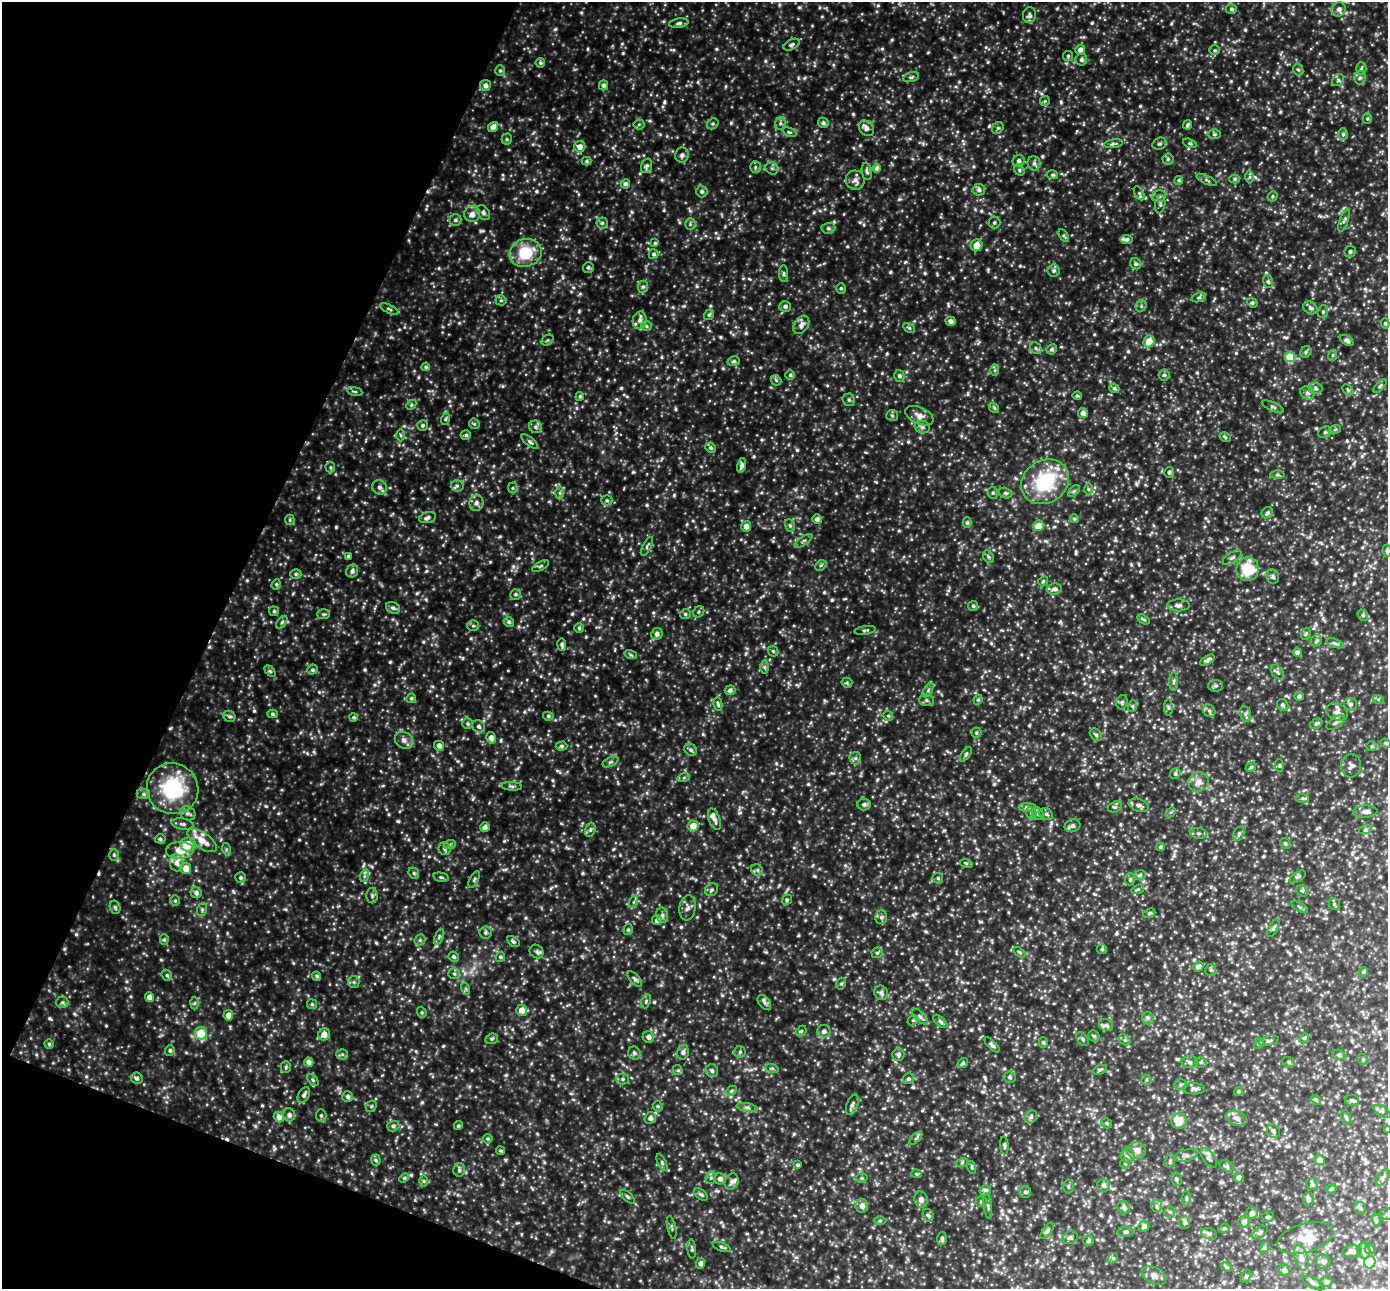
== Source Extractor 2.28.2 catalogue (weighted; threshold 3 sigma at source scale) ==
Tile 9 of 4 x 4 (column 1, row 3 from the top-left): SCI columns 28-1413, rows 1481-2767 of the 5599 x 5666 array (HDU 1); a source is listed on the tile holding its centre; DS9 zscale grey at full resolution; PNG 1390 x 1291 px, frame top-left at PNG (2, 2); each listed source drawn as its Kron ellipse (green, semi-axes under 4 px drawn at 4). Shown black and unused: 19% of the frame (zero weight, under 2 of 3 exposures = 3% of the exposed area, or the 3 px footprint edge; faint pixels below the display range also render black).
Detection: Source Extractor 2.28.2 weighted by HDU 2 'WHT'; one run over the whole footprint, this tile lists its part. Background 0.407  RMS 0.059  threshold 0.266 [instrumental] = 3 sigma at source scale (4.5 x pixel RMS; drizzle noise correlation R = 1.50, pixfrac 1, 0.05/0.05 arcsec/px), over >= 5 px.
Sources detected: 902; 1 inside a brighter object's white glare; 2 cosmic-ray / hot-pixel residue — neither listed nor drawn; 20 inside a brighter listed object's ellipse — not listed separately; of the other 879, all 500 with FLUX_AUTO >= 7.56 (the completeness limit of this list) listed and drawn (379 fainter detections not listed), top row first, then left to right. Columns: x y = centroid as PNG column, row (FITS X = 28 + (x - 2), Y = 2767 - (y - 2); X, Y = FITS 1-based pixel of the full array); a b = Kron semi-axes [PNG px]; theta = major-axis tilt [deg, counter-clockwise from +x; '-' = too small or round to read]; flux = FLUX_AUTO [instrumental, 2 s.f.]
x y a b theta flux
1231 9 5 4 - 9.2
1339 9 7 7 - 21
1029 15 8 6 79 13
679 23 10 4 9 14
792 45 8 5 26 11
1080 50 5 5 - 27
1214 50 5 5 - 7.7
1068 56 5 5 - 8.1
1081 60 6 6 - 14
540 63 5 4 - 8.8
1361 69 6 5 - 9.9
1298 70 6 5 - 9.7
500 71 5 4 - 8.4
911 77 8 4 15 9.7
1360 78 6 5 - 14
1338 80 6 5 - 10
485 85 5 5 - 19
603 85 5 4 - 15
1045 101 5 5 - 8.1
1367 118 5 4 - 8.8
780 123 6 5 - 12
823 123 5 5 - 13
639 124 5 5 - 7.7
713 124 6 5 - 9.2
1187 125 4 4 - 10
493 127 5 5 - 44
866 128 8 6 -49 24
998 128 6 5 - 9.6
789 132 7 4 -25 7.6
1214 134 6 5 - 9.3
1343 134 6 5 - 9.4
507 139 5 5 - 8.2
1190 143 7 4 -19 8.2
1113 144 9 4 9 11
1159 144 7 5 30 10
580 147 5 5 - 31
682 155 7 6 - 19
1168 159 5 5 - 11
587 161 5 4 - 8.4
1019 161 6 5 - 15
1034 163 7 6 - 18
646 166 7 5 72 13
755 167 6 5 - 11
772 168 7 6 - 13
877 168 4 4 - 25
1019 170 6 5 - 8.8
867 171 9 5 -80 13
1053 175 5 4 - 8.6
1250 177 6 4 89 8.9
1235 179 5 4 - 9.3
855 180 10 9 - 27
1179 180 4 4 - 8.5
1207 180 11 4 -26 12
625 184 5 4 - 13
979 190 6 6 - 18
702 191 6 5 - 14
1139 193 8 4 -60 9.6
1159 196 7 5 14 13
1272 196 5 4 - 7.6
1160 204 9 5 82 12
483 213 8 6 -53 14
472 214 8 8 - 27
455 220 6 5 - 12
1344 220 12 4 71 14
994 222 6 6 - 11
602 223 5 5 - 11
690 224 5 5 - 9
828 228 7 5 2 11
1064 236 7 4 -56 8.3
1126 239 6 4 -5 13
655 243 4 4 - 8.1
976 245 6 6 - 52
1350 251 6 5 - 14
525 253 16 14 18 190
654 254 5 5 - 11
1136 264 6 5 - 12
588 267 5 5 - 8.3
1054 271 6 6 - 15
784 274 8 4 89 9.1
1268 282 6 5 - 9.7
643 287 6 5 - 10
841 288 5 4 - 9.6
1198 297 7 4 19 10
501 300 5 5 - 8
1252 303 5 4 - 8.8
1141 306 6 5 - 9.3
785 307 6 5 - 13
1310 308 7 6 - 16
389 309 10 3 -25 9.6
1323 312 6 5 - 9.8
709 315 5 4 - 9
640 320 9 7 79 22
951 321 5 4 - 21
1385 323 5 4 - 7.6
801 325 10 6 56 24
646 326 5 4 - 8.1
909 328 6 4 -30 8.2
548 340 6 5 - 8.8
1347 340 7 4 -33 18
1149 341 6 5 - 81
1036 348 6 5 - 11
1052 349 5 5 - 13
1306 352 6 5 - 9.8
1333 355 5 3 - 7.6
1290 357 5 5 - 180
734 361 6 5 - 9.2
426 367 4 4 - 8.6
995 370 6 4 90 8
790 375 5 4 - 8.2
1164 375 5 5 - 9.5
899 376 6 5 - 13
776 380 6 4 -44 8
1380 386 8 3 45 8.9
1114 388 5 4 - 12
1316 388 7 5 -2 12
1348 390 6 4 -46 8.1
355 391 7 3 -9 7.6
1307 393 7 6 - 16
580 396 4 4 - 9.4
1077 396 4 4 - 7.6
849 400 6 6 - 11
411 405 6 4 46 8.2
1273 407 12 4 -25 13
994 408 5 4 - 8.1
1083 413 5 5 - 25
892 415 6 5 - 10
919 416 15 8 -24 38
445 419 6 4 76 7.9
474 424 6 4 -44 7.9
422 426 5 5 - 9.9
535 427 6 6 - 13
922 427 8 6 -15 17
1335 429 6 4 20 8.6
1325 432 7 5 29 14
400 435 6 4 -89 8
466 435 5 4 - 9.7
1225 437 6 4 -32 8.3
530 442 10 4 -40 11
711 448 5 5 - 12
742 465 7 4 76 18
330 467 5 5 - 8.1
1169 472 5 5 - 13
1277 475 7 4 1 8.4
1045 482 25 21 34 350
457 486 6 5 - 14
379 487 7 7 - 19
513 488 5 5 - 7.9
1088 489 6 4 -89 8.6
1074 491 7 4 45 9.5
560 493 6 4 -89 11
993 493 6 5 - 10
1005 493 7 5 -16 10
607 500 5 5 - 8.2
476 503 8 7 - 20
1267 513 6 5 - 12
427 518 8 5 16 16
817 519 5 4 - 19
1074 519 4 4 - 7.9
290 520 5 4 - 7.9
967 523 5 4 - 11
790 525 6 5 - 9.3
746 526 5 5 - 25
1038 526 5 5 - 77
804 541 10 2 35 7.7
647 546 10 4 62 9.3
1387 551 6 4 -82 11
348 556 4 3 - 8.8
988 557 7 5 -56 9.3
1232 558 11 5 33 16
821 565 6 4 44 7.8
541 566 9 4 28 9.7
1248 569 12 11 - 170
352 571 7 5 56 16
296 574 5 5 - 8.9
1273 577 7 6 - 12
1043 581 6 4 44 7.9
276 584 5 4 - 8.4
1054 589 7 5 7 18
516 594 5 5 - 10
1178 605 11 6 0 21
973 606 5 5 - 8.7
393 608 7 5 -26 14
274 611 5 5 - 7.9
699 612 6 5 - 8.6
324 614 6 5 - 9.5
685 614 5 4 - 9
1363 615 6 5 - 8.5
1144 619 7 4 -35 8.2
282 622 7 4 54 8.4
509 622 5 4 - 12
473 626 6 5 - 8.6
579 628 4 4 - 9.2
865 630 11 3 8 8.4
657 634 6 5 - 19
1306 634 6 4 68 7.8
1316 641 6 5 - 11
1335 643 9 4 -18 12
562 645 6 4 -82 15
773 651 6 4 -44 7.7
1297 652 4 4 - 21
631 655 6 4 -18 8
1207 660 8 4 31 17
765 667 6 4 -90 9.6
312 670 5 4 - 9.3
270 671 6 4 -44 7.8
1277 672 8 5 -49 13
1174 681 9 4 89 12
847 683 5 5 - 7.6
1216 686 7 5 2 11
730 690 5 5 - 15
928 690 8 3 59 8.3
1299 696 4 4 - 17
411 698 5 4 - 9.2
1378 699 6 4 -18 7.8
926 700 7 5 -2 13
978 700 5 4 - 8
1122 702 7 5 77 11
718 704 7 4 -80 10
1350 704 6 6 - 17
1283 705 6 5 - 10
1133 706 6 4 71 8.8
1168 707 8 4 -89 9.4
1209 711 7 5 -47 13
1337 712 11 8 -24 29
272 714 5 4 - 9.4
1245 714 8 5 -77 14
229 716 6 5 - 11
548 716 5 4 - 9.8
888 716 5 4 - 8.4
353 717 4 4 - 8.3
1336 722 10 5 35 15
468 724 5 5 - 9.3
1316 724 7 4 30 11
479 726 6 6 - 14
976 733 5 5 - 8.7
1096 735 7 5 -48 12
491 738 6 5 - 29
404 740 9 8 - 25
1386 743 5 4 - 8
439 746 5 5 - 20
562 746 6 4 3 10
1371 746 5 5 - 8.1
691 750 7 5 -31 12
966 754 8 4 55 9.5
855 758 6 6 - 12
610 762 8 4 26 11
1279 765 6 4 89 7.9
1351 766 12 10 81 24
1251 767 5 4 - 8.4
1175 774 5 5 - 11
684 777 6 4 21 8.5
1198 782 10 9 - 34
512 786 10 3 -4 9.8
173 789 26 25 - 380
144 794 7 5 0 15
1302 798 7 4 0 10
864 805 7 6 - 15
1139 805 10 6 -19 22
1115 807 7 5 18 11
1027 808 9 4 -2 13
1171 812 6 4 45 7.6
1365 812 12 6 3 22
188 813 8 6 -27 19
1031 813 6 5 - 12
1038 814 6 5 - 12
1046 814 7 5 -29 12
714 819 11 5 -69 23
182 824 11 5 -9 16
693 826 5 5 - 51
1072 826 8 6 19 20
485 827 5 4 - 17
590 830 7 5 72 11
1365 830 6 4 18 8
1198 833 8 5 -6 16
1239 833 8 5 64 11
160 839 5 4 - 9.6
202 840 17 8 -36 60
1285 843 6 5 - 10
188 844 8 7 - 97
450 844 6 4 19 9.5
1160 847 4 4 - 8.8
226 849 6 4 -73 8.8
444 849 6 6 - 13
180 850 14 8 2 76
114 855 6 5 - 9.3
177 863 8 6 -85 25
966 863 6 4 -18 7.6
186 868 6 5 - 56
757 870 6 5 - 11
414 873 6 5 - 9
1140 875 6 5 - 12
364 876 6 4 71 9.5
441 877 8 4 -13 8.5
1298 877 9 4 32 10
240 878 5 5 - 12
938 878 6 5 - 7.6
474 879 9 4 63 9.7
1130 879 6 5 - 9.2
1138 889 6 4 19 9.1
711 890 7 6 - 13
1302 891 6 5 - 8.2
196 893 6 5 - 17
372 896 8 6 90 12
787 900 5 4 - 7.8
175 901 5 4 - 7.9
633 902 6 4 70 8.6
1334 904 6 5 - 10
115 907 7 5 -73 11
1300 907 9 3 -29 9.1
687 908 12 8 82 23
202 909 6 5 - 8.9
1149 913 6 4 22 8
662 915 7 6 - 16
881 917 7 6 - 13
657 920 5 5 - 23
1273 928 9 4 60 11
628 930 5 4 - 9.1
485 932 6 6 - 12
439 937 8 4 68 11
164 940 5 4 - 7.6
420 940 6 5 - 8.9
513 942 7 4 -34 11
1102 949 5 5 - 9.2
537 952 7 6 - 13
1020 952 7 4 -36 8
877 953 5 5 - 8.3
454 957 5 4 - 9.2
500 957 5 4 - 9.4
1198 967 5 4 - 27
1211 970 6 5 - 9.9
1363 972 5 4 - 8.6
454 974 6 5 - 10
167 975 6 5 - 9.6
317 976 5 4 - 7.8
635 979 9 4 -50 12
354 982 6 5 - 9.7
841 984 6 4 74 9.3
466 989 6 4 -72 7.6
881 993 7 6 - 21
150 997 5 4 - 39
646 1001 7 4 66 9.2
62 1002 6 5 - 11
194 1003 6 4 88 8.3
764 1003 8 5 -50 13
312 1004 5 4 - 7.6
522 1010 6 5 - 37
422 1012 6 4 -70 7.7
228 1015 5 5 - 31
920 1017 10 4 -43 15
1148 1018 6 6 - 12
913 1020 6 4 41 7.7
940 1021 8 4 -42 12
1106 1025 7 6 - 16
801 1031 6 4 46 7.8
824 1031 6 6 - 18
201 1033 6 6 - 130
324 1034 6 6 - 33
1094 1036 6 5 - 10
648 1037 6 5 - 22
1304 1038 5 4 - 8.1
492 1039 6 5 - 9.1
1083 1039 8 5 -52 11
1125 1040 6 5 - 9.4
1269 1041 10 5 12 13
1043 1043 5 4 - 8.6
49 1044 4 4 - 8.2
1259 1044 5 5 - 11
992 1045 10 4 -45 11
170 1050 5 5 - 11
683 1052 7 5 74 19
740 1052 6 5 - 11
634 1053 7 6 - 12
342 1054 5 5 - 9.9
898 1055 6 6 - 14
1339 1055 7 5 -19 10
1363 1059 6 5 - 8.9
309 1062 5 4 - 23
1190 1062 8 6 -1 15
1201 1062 6 5 - 9.8
1289 1062 6 5 - 9.6
963 1063 5 4 - 10
286 1067 5 5 - 8
772 1068 6 4 -18 8.2
678 1070 5 4 - 8
1100 1070 7 4 21 10
712 1071 6 6 - 15
1010 1077 6 5 - 12
137 1078 6 5 - 12
622 1079 6 5 - 12
908 1079 6 5 - 12
313 1080 7 4 -46 8.8
1146 1080 5 5 - 9
1180 1085 7 5 1 11
1194 1089 11 5 -1 16
731 1091 6 4 43 8.9
1238 1092 4 4 - 9.4
304 1095 8 5 63 16
348 1097 5 5 - 15
1316 1100 5 4 - 7.9
1352 1100 7 5 0 11
852 1105 11 5 69 18
371 1106 6 5 - 8.2
658 1106 5 4 - 7.8
747 1107 10 4 -11 15
1382 1111 9 5 -33 12
289 1115 6 6 - 19
321 1116 6 5 - 11
279 1117 5 5 - 25
1031 1117 7 5 49 14
1346 1117 7 4 -70 9.8
650 1118 6 5 - 18
1236 1118 11 6 -21 27
1179 1121 8 7 - 66
1106 1123 6 5 - 9.5
393 1126 6 5 - 13
458 1126 4 4 - 8.5
1387 1129 4 4 - 9.5
1273 1131 7 6 - 13
916 1138 8 4 45 9.1
488 1139 5 5 - 8.4
1004 1145 9 4 -85 10
500 1151 4 3 - 8.1
1136 1151 9 8 - 39
1128 1155 7 7 - 27
1186 1156 11 6 14 19
1209 1158 11 6 -57 17
376 1160 5 5 - 10
1319 1160 5 5 - 27
1170 1161 7 5 69 9.4
662 1163 9 4 -64 9.6
962 1163 6 4 20 7.6
1125 1163 5 5 - 8.4
798 1165 4 4 - 10
1227 1166 7 5 -27 11
972 1167 6 4 -73 8.5
459 1170 7 6 - 14
916 1174 5 4 - 8
404 1178 5 4 - 8
711 1178 6 5 - 9.8
862 1178 6 4 15 9.7
1239 1178 5 4 - 27
1383 1178 9 5 52 14
720 1179 5 5 - 20
1176 1179 7 5 -78 10
424 1181 6 4 -89 9.1
732 1182 8 6 62 18
1312 1184 6 5 - 11
1104 1185 6 6 - 19
1068 1187 7 5 -89 9.7
1331 1189 5 4 - 9.7
985 1190 6 5 - 13
1025 1192 6 6 - 11
701 1194 8 4 -36 12
627 1196 9 4 -44 9.6
1186 1199 7 4 90 9.6
1308 1199 6 5 - 17
921 1200 8 6 -83 28
981 1202 5 5 - 7.9
862 1206 7 6 - 25
988 1206 12 3 -83 12
1157 1206 6 5 - 12
1124 1207 6 6 - 15
1360 1208 6 6 - 11
1170 1212 6 5 - 8.6
1252 1213 6 5 - 21
1387 1214 7 5 -1 13
928 1215 6 5 - 11
1268 1217 6 5 - 8.3
1376 1220 7 4 -71 8.4
880 1221 6 4 1 7.8
1185 1222 6 5 - 11
1244 1222 6 6 - 16
1144 1226 5 5 - 21
672 1227 12 3 -78 7.9
1224 1228 5 4 - 8.3
1047 1231 9 4 55 14
1125 1232 8 4 2 12
1260 1232 9 5 35 14
1209 1234 8 5 -15 14
942 1238 6 5 - 10
1070 1238 8 6 22 14
1305 1238 29 14 16 120
1089 1241 5 5 - 10
722 1247 9 4 -20 9.6
1264 1248 6 4 71 7.9
692 1249 9 4 -86 11
1370 1249 5 5 - 9.1
1352 1251 9 6 4 24
1364 1251 8 6 -83 30
1113 1258 6 4 45 8.8
1301 1258 13 6 -74 30
1323 1262 8 7 - 16
1370 1262 6 5 - 140
701 1263 5 4 - 21
1226 1267 6 4 -27 8.4
1284 1271 5 5 - 17
1154 1276 13 8 -26 29
1246 1276 7 4 56 8.7
1326 1282 6 5 - 13
1314 1283 12 5 -28 18
Isophote crosses this tile's border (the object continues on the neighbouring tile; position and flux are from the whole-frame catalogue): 3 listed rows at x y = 1387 551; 1387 1129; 1387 1214